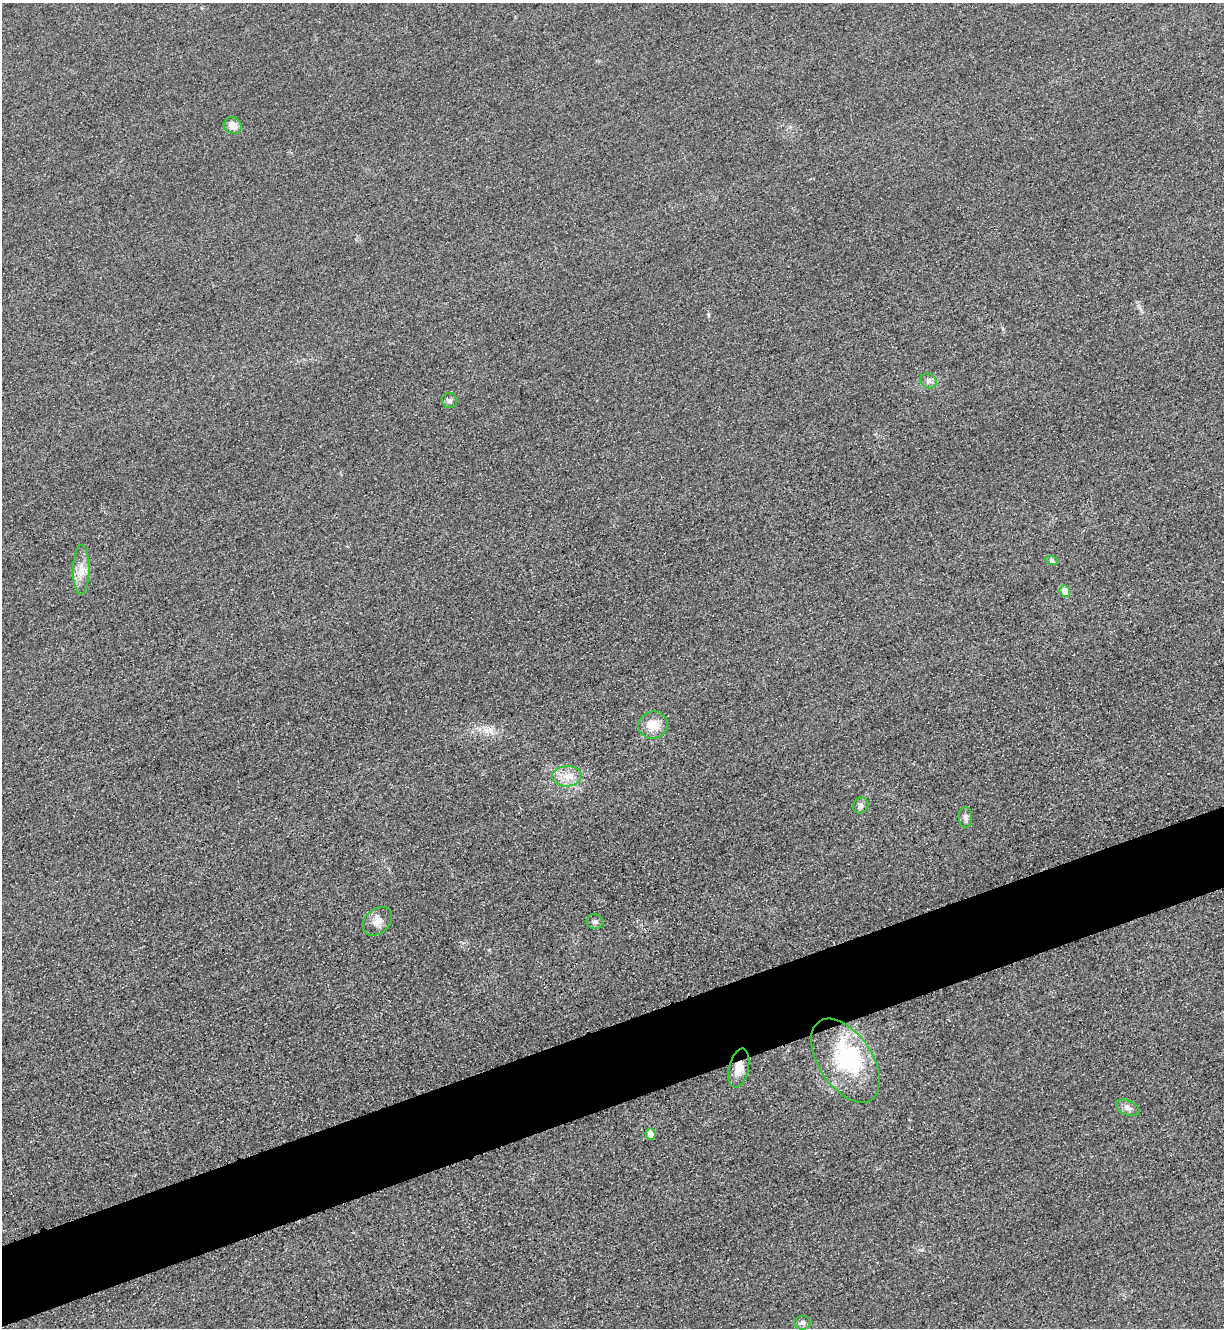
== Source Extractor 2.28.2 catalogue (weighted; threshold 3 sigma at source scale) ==
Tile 7 of 4 x 4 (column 3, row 2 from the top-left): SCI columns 2739-3960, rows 2684-4009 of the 5349 x 5365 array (HDU 1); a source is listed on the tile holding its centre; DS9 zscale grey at full resolution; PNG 1226 x 1330 px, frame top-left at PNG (2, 3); each listed source drawn as its Kron ellipse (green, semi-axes under 4 px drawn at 4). Shown black and unused: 6% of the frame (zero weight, under 3 of 4 exposures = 3% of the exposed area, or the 3 px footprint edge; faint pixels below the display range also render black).
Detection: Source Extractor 2.28.2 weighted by HDU 2 'WHT'; one run over the whole footprint, this tile lists its part. Background 0.0587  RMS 0.017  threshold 0.0753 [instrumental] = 3 sigma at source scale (4.5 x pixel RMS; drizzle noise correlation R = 1.50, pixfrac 1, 0.05/0.05 arcsec/px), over >= 5 px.
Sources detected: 18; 1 inside a brighter object's white glare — neither listed nor drawn; the other 17 listed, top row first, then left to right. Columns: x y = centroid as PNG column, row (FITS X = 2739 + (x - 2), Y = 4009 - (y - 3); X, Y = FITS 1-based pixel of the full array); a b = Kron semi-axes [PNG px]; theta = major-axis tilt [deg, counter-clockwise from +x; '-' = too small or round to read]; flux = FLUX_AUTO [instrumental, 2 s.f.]
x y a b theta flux
233 125 9 8 - 13
928 381 8 7 - 6.1
449 400 7 7 - 4.4
1052 561 6 4 -19 2.6
81 570 25 8 89 20
1065 591 6 5 - 24
653 725 15 13 17 25
567 776 15 10 3 19
861 805 8 7 - 5.8
965 817 10 7 -88 5.6
377 921 16 12 43 15
595 922 8 7 - 4.9
845 1061 47 26 -57 130
739 1068 20 10 77 20
1128 1108 12 7 -23 8.2
650 1134 5 5 - 17
802 1323 8 7 - 5.5
Overlapping masked pixels (flux is a lower limit): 1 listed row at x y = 739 1068